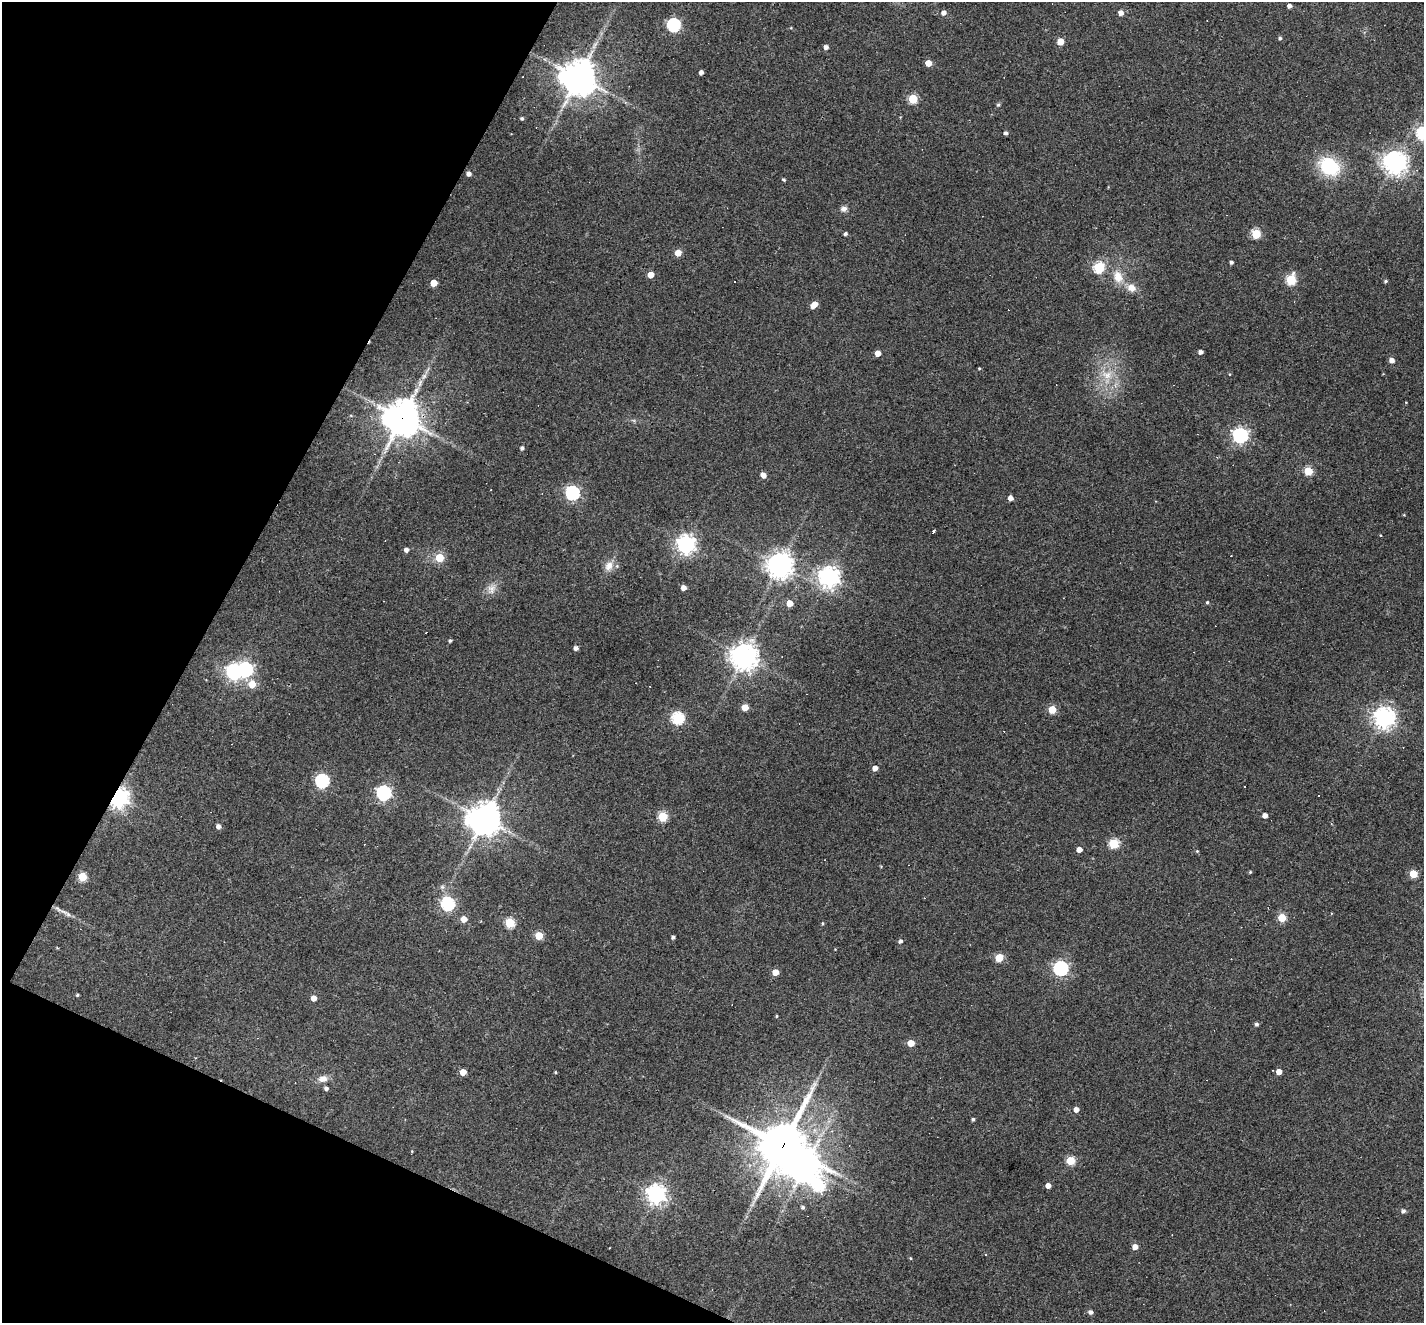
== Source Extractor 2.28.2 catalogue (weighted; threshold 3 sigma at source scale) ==
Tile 9 of 4 x 4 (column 1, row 3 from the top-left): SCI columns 1-1422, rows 1598-2918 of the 5690 x 5702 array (HDU 1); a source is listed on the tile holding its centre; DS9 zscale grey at full resolution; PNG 1426 x 1325 px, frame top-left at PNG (2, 2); no overlay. Shown black and unused: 21% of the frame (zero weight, under 3 of 4 exposures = <1% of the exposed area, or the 3 px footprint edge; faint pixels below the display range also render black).
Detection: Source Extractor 2.28.2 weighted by HDU 2 'WHT'; one run over the whole footprint, this tile lists its part. Background 0.0564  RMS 0.0047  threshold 0.0211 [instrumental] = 3 sigma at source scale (4.5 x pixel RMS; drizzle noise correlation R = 1.50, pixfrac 1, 0.05/0.05 arcsec/px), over >= 5 px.
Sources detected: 134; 14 cosmic-ray / hot-pixel residue — not listed; the other 120 listed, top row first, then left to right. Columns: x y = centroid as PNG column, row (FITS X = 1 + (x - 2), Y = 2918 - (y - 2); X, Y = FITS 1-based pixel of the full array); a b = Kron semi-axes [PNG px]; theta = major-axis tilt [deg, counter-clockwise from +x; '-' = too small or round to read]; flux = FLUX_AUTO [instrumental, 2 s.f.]
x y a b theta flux
1289 6 4 4 - 1.7
944 12 5 5 - 1.8
1121 13 5 4 - 2.7
674 25 6 6 - 73
791 28 5 3 - 0.41
1280 38 4 4 - 0.81
1060 41 5 5 - 7.9
826 47 4 4 - 1.9
928 63 5 4 - 6.7
701 72 4 4 - 1.8
578 77 11 11 - 900
913 99 5 5 - 23
998 105 6 4 73 0.73
522 118 4 4 - 0.72
1005 133 4 4 - 1.3
1422 133 6 6 - 61
1395 162 7 7 - 410
1329 166 20 16 -31 29
469 174 5 4 - 2.2
784 180 4 3 - 0.73
844 209 9 7 17 1.8
845 234 4 4 - 0.93
1256 234 5 5 - 24
678 253 5 5 - 6.5
1231 262 3 3 - 1.2
1099 267 5 5 - 40
651 275 5 4 - 6
1118 277 16 12 -70 6.9
1291 280 6 5 - 32
1386 281 4 3 - 0.69
734 282 3 2 - 0.5
434 283 5 5 - 7.2
1131 288 11 10 - 4.2
814 305 7 5 50 5.3
1200 352 4 4 - 1.7
878 353 4 4 - 4.6
1392 360 5 5 - 2.4
979 368 3 3 - 0.43
1107 375 15 11 17 6.5
424 376 10 5 54 1.8
402 418 12 11 - 980
1240 435 6 6 - 130
522 448 5 4 - 1.1
1308 471 5 5 - 20
763 475 6 5 - 3.1
572 493 6 6 - 88
1010 498 4 4 - 2.7
934 531 4 3 - 1.2
686 544 7 7 - 230
406 550 4 4 - 1.9
439 557 5 5 - 18
779 565 8 8 - 500
609 566 14 10 58 3.9
829 577 7 7 - 290
683 588 4 4 - 3.3
492 589 15 11 75 3.8
1207 602 4 3 - 0.55
790 603 5 4 - 7.2
450 640 4 4 - 0.8
576 648 4 4 - 1.8
744 656 8 8 - 510
246 669 7 6 - 93
234 672 7 6 - 140
252 684 5 5 - 9.2
745 707 5 5 - 7.3
1052 709 5 5 - 14
678 718 6 6 - 59
1384 718 7 7 - 320
875 768 5 4 - 3
322 781 6 6 - 82
384 793 6 6 - 110
1318 795 3 3 - 1.3
119 798 7 6 - 290
1265 815 4 4 - 2.8
663 816 5 5 - 29
484 819 10 9 - 850
218 826 5 4 - 2.1
1113 844 5 5 - 30
1079 849 4 4 - 3.8
1197 851 4 4 - 0.44
1250 872 4 4 - 0.48
1413 874 5 5 - 15
82 877 5 5 - 19
448 904 6 6 - 77
64 912 13 4 -24 2.1
1282 918 5 5 - 17
464 919 5 5 - 5.1
509 923 5 5 - 28
823 923 4 4 - 0.53
539 935 5 5 - 16
673 937 4 3 - 1.1
900 941 5 4 - 1.2
999 958 5 5 - 16
1061 968 6 6 - 100
775 972 5 4 - 6.6
77 995 3 3 - 0.58
313 998 4 4 - 3.7
776 1016 3 3 - 0.46
1256 1024 4 4 - 1.2
911 1043 5 5 - 6.1
463 1072 5 5 - 5.5
556 1072 4 3 - 0.43
1279 1072 4 4 - 4.2
323 1079 11 8 10 3.4
326 1088 5 4 - 1.3
1076 1110 4 4 - 2.9
973 1119 4 3 - 0.93
832 1131 4 4 - 0.65
783 1145 18 15 60 1800
412 1151 4 3 - 0.38
1070 1161 5 5 - 21
805 1167 11 10 - 600
1048 1185 4 4 - 2.7
819 1186 12 8 47 42
656 1194 7 7 - 250
803 1207 4 4 - 0.99
1403 1211 5 4 - 1.2
1135 1247 5 4 - 3.8
910 1258 4 4 - 0.44
1090 1312 5 4 - 1.6
Overlapping masked pixels (flux is a lower limit): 3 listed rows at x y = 402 418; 119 798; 783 1145
Isophote crosses this tile's border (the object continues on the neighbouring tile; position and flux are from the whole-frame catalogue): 1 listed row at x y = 1422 133